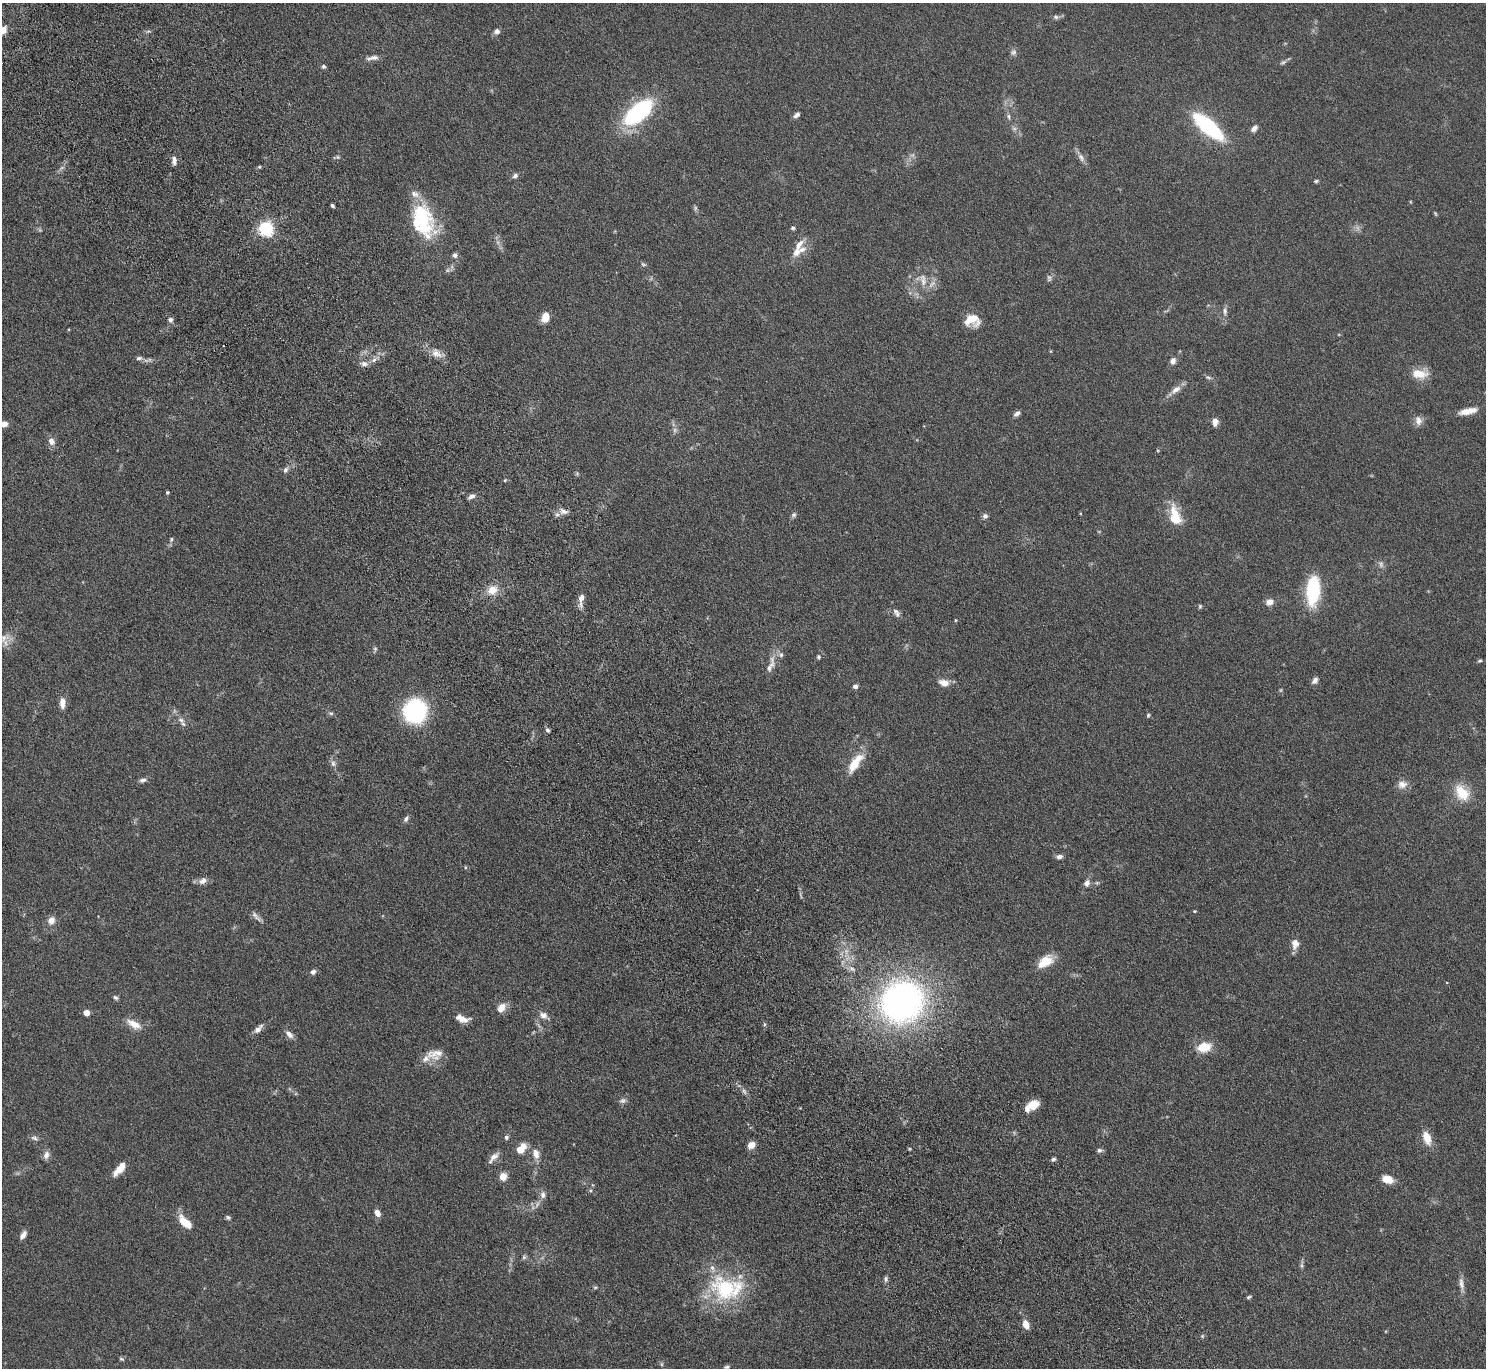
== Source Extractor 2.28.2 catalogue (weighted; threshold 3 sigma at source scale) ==
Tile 11 of 4 x 4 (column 3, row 3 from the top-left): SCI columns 3020-4503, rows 1559-2924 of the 6037 x 5985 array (HDU 1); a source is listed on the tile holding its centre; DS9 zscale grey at full resolution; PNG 1488 x 1370 px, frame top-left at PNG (2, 3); no overlay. Shown black and unused: <1% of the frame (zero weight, under 4 of 8 exposures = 3% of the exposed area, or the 3 px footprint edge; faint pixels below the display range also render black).
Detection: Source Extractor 2.28.2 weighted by HDU 2 'WHT'; one run over the whole footprint, this tile lists its part. Background 0.0883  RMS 0.0051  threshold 0.021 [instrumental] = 3 sigma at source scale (4.09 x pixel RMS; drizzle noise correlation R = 1.36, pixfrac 0.8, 0.05/0.05 arcsec/px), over >= 5 px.
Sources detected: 160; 12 too faint to see at this stretch — not listed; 13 inside a brighter listed object's ellipse — not listed separately; the other 135 listed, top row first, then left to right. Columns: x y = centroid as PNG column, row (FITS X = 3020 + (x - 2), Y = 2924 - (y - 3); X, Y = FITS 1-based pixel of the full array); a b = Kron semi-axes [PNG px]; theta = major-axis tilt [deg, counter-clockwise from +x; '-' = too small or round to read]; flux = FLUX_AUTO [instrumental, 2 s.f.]
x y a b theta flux
1056 17 8 6 -15 1.1
3 30 12 9 32 4.2
497 31 7 6 - 1.9
372 58 17 6 10 2.4
1283 62 9 5 24 1.1
323 66 5 5 - 0.95
638 112 36 17 41 49
797 115 8 5 42 1.6
1008 117 9 5 -80 1.2
1208 127 27 10 -41 62
1014 129 8 6 -52 1.3
1254 129 8 6 43 2
1081 157 14 7 -60 2.4
174 160 9 5 -89 2.2
259 167 6 3 18 0.59
515 175 8 6 59 1.4
1316 181 6 4 2 0.7
332 205 4 3 - 0.9
1435 213 6 3 -63 0.53
422 223 39 29 -58 31
266 228 6 6 - 110
793 228 5 4 - 1.2
796 252 12 9 59 3.8
455 255 6 6 - 1.5
643 264 8 5 -19 0.79
1049 278 10 6 85 1.3
923 280 21 9 -78 5
1225 311 12 7 -90 1.9
545 317 10 7 75 5.9
170 320 7 6 - 1.3
972 320 16 13 -4 8.1
436 353 14 10 -24 4.1
139 358 8 5 2 1.4
374 360 9 6 29 1.9
1173 361 8 7 - 2.2
364 364 11 7 -7 2.2
1420 374 20 11 0 7.6
1208 377 9 5 -14 1
1176 390 15 8 38 3.5
1468 411 22 7 12 5.6
1017 413 9 5 36 1.6
1418 420 12 9 -76 2.8
1215 422 9 6 88 2.6
2 424 12 5 16 4.5
51 441 10 8 -61 2.8
285 470 8 6 57 1.4
577 473 6 4 20 0.62
505 480 5 4 - 0.47
167 492 4 3 - 0.63
471 496 9 5 23 2
563 511 13 8 -15 2.5
794 515 7 6 - 1.1
985 516 7 7 - 1.3
1175 519 17 14 -65 11
171 539 6 5 - 0.85
492 590 9 8 - 6.8
1313 591 30 13 86 30
581 599 16 6 83 3.5
1269 602 10 8 24 2.9
1200 606 6 4 76 0.67
896 613 12 7 -55 2
955 620 5 3 - 0.41
3 638 19 11 29 4.1
375 649 6 5 - 0.81
781 655 8 7 - 1.4
818 657 5 5 - 0.84
772 660 14 6 87 3
1480 661 6 4 17 0.67
1315 680 9 6 55 1.8
944 683 11 7 -14 4.3
855 686 5 5 - 1.6
62 703 13 6 -89 3.5
415 711 22 21 - 54
331 713 7 5 -7 0.9
1148 715 5 4 - 0.67
181 720 12 7 -38 2.5
547 730 5 5 - 1.1
333 763 11 6 -75 1.7
855 763 28 10 55 10
143 780 9 6 13 1.5
1402 784 13 11 4 3.6
1462 793 24 16 -55 11
406 819 9 5 56 1.4
1059 857 8 5 9 1.6
203 881 12 8 25 2.6
1087 883 9 7 64 2.1
1097 883 6 5 - 0.71
1194 911 4 4 - 0.44
256 916 18 5 -47 2.1
51 920 11 9 62 3.2
1295 944 14 10 82 3.4
1046 961 17 15 30 7.3
313 972 6 5 - 1.7
115 998 6 5 - 0.99
902 1002 34 31 36 200
501 1008 13 9 56 4.2
86 1013 4 4 - 6.6
543 1015 13 8 -32 2.8
462 1019 16 8 -16 4
134 1024 21 9 -29 5.5
257 1030 11 7 41 2.3
289 1034 12 7 -46 2.5
1204 1047 15 10 15 9.5
435 1053 23 15 6 6.3
623 1101 10 7 12 1.6
1033 1105 13 9 27 6.3
506 1137 6 5 - 1
34 1138 10 6 -22 1.5
1427 1138 16 8 -72 6.6
751 1145 9 7 43 3.5
520 1149 10 6 46 8.8
1099 1150 7 5 8 1.2
536 1154 15 10 -73 4.1
46 1155 11 7 76 2.2
494 1157 15 8 38 3
1053 1159 6 4 20 0.98
120 1169 18 7 40 5.6
503 1177 8 7 - 4.4
1388 1179 10 7 -18 7.4
543 1195 10 7 -84 2.1
377 1213 8 5 -56 3
228 1217 7 5 -28 0.85
185 1222 18 8 -45 7.8
23 1235 10 5 56 2.5
524 1257 7 6 - 0.98
1302 1265 8 4 -82 1
885 1279 8 5 89 1.2
1461 1284 22 6 -81 3
595 1287 6 4 0 0.62
725 1289 44 35 -30 39
1249 1297 7 4 25 0.73
1026 1324 8 6 -69 4.8
121 1359 6 4 -38 0.75
662 1364 6 4 -89 0.65
727 1367 8 4 2 0.85
Isophote crosses this tile's border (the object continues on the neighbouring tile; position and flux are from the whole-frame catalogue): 2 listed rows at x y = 3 30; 2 424